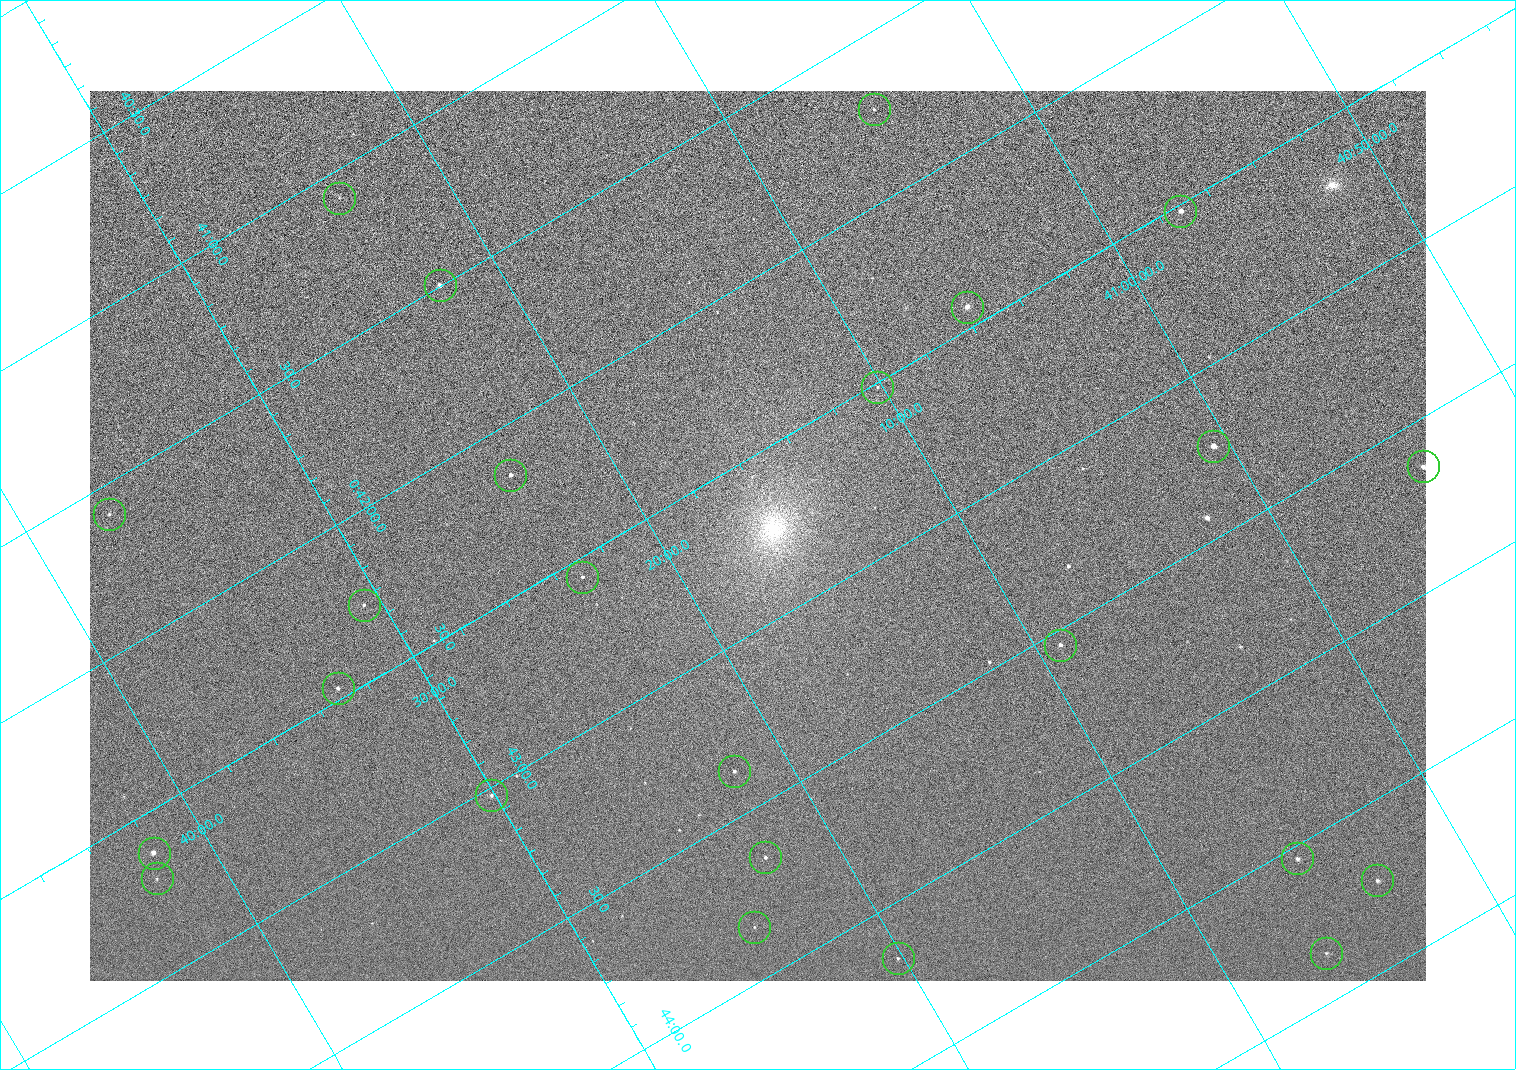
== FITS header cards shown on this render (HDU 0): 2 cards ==
NAXIS1  =                 1336 / length of data axis 1
NAXIS2  =                  890 / length of data axis 2

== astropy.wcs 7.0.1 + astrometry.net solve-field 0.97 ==
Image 1336 x 890 px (HDU 0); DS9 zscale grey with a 90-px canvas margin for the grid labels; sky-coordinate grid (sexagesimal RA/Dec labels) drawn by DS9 from the SOLVED WCS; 24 Tycho-2 reference stars matched to detected sources circled (green)
Header WCS: none
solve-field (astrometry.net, Tycho-2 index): SOLVED blind (the file carries no WCS)
Solved WCS: RA---TAN-SIP/DEC--TAN-SIP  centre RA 00:42:44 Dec +41:17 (10.68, +41.28 deg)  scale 2.22 arcsec/px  FOV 49.4' x 32.9'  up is -120 deg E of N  parity normal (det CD < 0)
(file carries no celestial WCS; the grid is the blind solution)
Tycho-2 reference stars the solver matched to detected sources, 24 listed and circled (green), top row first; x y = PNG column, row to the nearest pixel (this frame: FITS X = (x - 90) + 1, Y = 890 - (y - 91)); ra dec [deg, ICRS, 3 dp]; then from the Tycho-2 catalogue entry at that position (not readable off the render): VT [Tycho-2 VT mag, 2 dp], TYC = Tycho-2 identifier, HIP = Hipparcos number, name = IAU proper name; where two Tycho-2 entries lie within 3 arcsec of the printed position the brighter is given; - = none
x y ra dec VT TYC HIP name
874 109 10.431 +41.085 11.65 2801-2062-1 - -
339 198 10.270 +41.396 11.86 2805-219-1 - -
1180 211 10.629 +40.954 9.37 2801-2009-1 3333 -
440 285 10.374 +41.370 10.16 2805-213-1 - -
967 307 10.609 +41.097 10.73 2801-2063-1 - -
877 387 10.628 +41.169 11.22 2801-2073-1 - -
1213 446 10.809 +41.009 9.29 2801-2078-1 - -
1423 466 10.910 +40.904 10.39 2801-1024-1 - -
510 475 10.538 +41.392 10.59 2805-2135-1 - -
109 514 10.397 +41.617 11.40 2805-1201-1 - -
582 577 10.639 +41.386 11.36 2805-2208-1 - -
364 605 10.568 +41.510 11.29 2805-2124-1 - -
1060 645 10.886 +41.153 10.99 2801-2037-1 - -
338 688 10.616 +41.550 10.67 2805-2192-1 - -
734 771 10.840 +41.365 11.39 2805-2131-2 - -
491 795 10.757 +41.502 11.21 2805-2136-1 - -
154 853 10.656 +41.699 9.58 2805-789-1 - -
765 857 10.914 +41.376 10.74 2805-2142-1 - -
1297 858 11.135 +41.093 10.71 2801-1503-1 - -
157 878 10.676 +41.706 11.29 2805-1943-1 - -
1377 880 11.183 +41.057 10.65 2801-1540-1 - -
754 927 10.959 +41.403 11.28 2805-2128-1 - -
1326 953 11.214 +41.106 11.27 2801-1352-1 - -
898 958 11.041 +41.336 11.24 2805-2210-1 - -